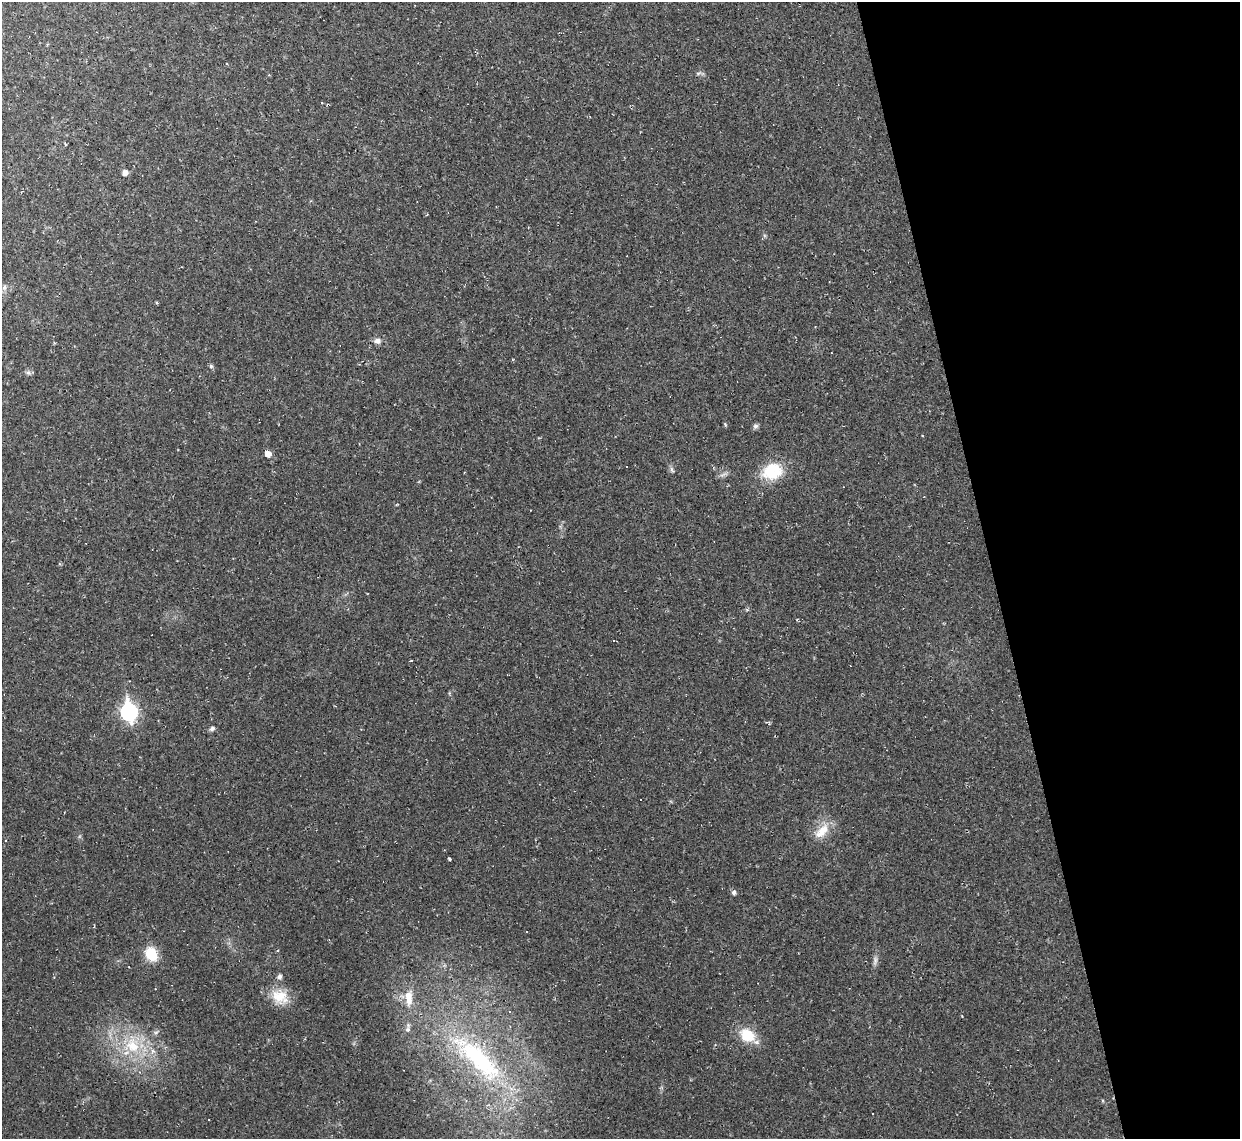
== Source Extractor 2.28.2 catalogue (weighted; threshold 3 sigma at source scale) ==
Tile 12 of 4 x 4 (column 4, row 3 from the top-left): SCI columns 3716-4953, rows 1274-2410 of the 4953 x 4933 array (HDU 1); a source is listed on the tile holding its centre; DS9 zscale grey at full resolution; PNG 1242 x 1141 px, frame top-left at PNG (2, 2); no overlay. Shown black and unused: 20% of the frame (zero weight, under 2 of 3 exposures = <1% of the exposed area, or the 3 px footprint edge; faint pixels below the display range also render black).
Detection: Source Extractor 2.28.2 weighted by HDU 2 'WHT'; one run over the whole footprint, this tile lists its part. Background 0.0341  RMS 0.0064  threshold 0.0287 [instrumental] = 3 sigma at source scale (4.5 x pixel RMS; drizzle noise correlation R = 1.50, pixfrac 1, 0.05/0.05 arcsec/px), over >= 5 px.
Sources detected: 39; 9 cosmic-ray / hot-pixel residue — not listed; the other 30 listed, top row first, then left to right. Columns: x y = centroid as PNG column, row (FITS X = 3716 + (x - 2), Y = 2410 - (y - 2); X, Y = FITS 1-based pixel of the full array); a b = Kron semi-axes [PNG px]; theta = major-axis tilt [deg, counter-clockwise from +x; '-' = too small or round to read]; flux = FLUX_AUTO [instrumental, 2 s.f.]
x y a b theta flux
698 73 7 4 19 1.1
65 144 4 2 - 0.88
125 173 6 6 - 3.1
4 287 8 5 70 1.6
157 303 4 3 - 0.65
377 341 8 7 - 2.6
211 366 5 5 - 1.1
28 372 6 6 - 1.5
755 426 7 7 - 1.6
268 454 5 5 - 6.1
626 466 3 2 - 0.65
672 469 9 4 -68 1.3
772 471 26 21 15 22
411 661 4 2 - 0.49
129 712 9 7 -78 170
212 728 7 5 26 1.6
822 831 26 11 45 10
5 840 3 2 - 0.52
449 859 3 3 - 0.88
734 892 5 5 - 1.9
151 954 14 11 -58 16
875 961 13 4 80 2.2
279 977 6 6 - 1.6
280 997 24 18 -28 14
409 997 23 10 -87 9.3
408 1029 7 6 - 1.4
156 1032 6 4 19 1.1
747 1035 21 16 -35 15
132 1046 23 18 -62 24
480 1060 78 27 -44 93
Unlisted compact peaks at least as high as the median listed source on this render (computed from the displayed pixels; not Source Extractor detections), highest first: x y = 725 424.